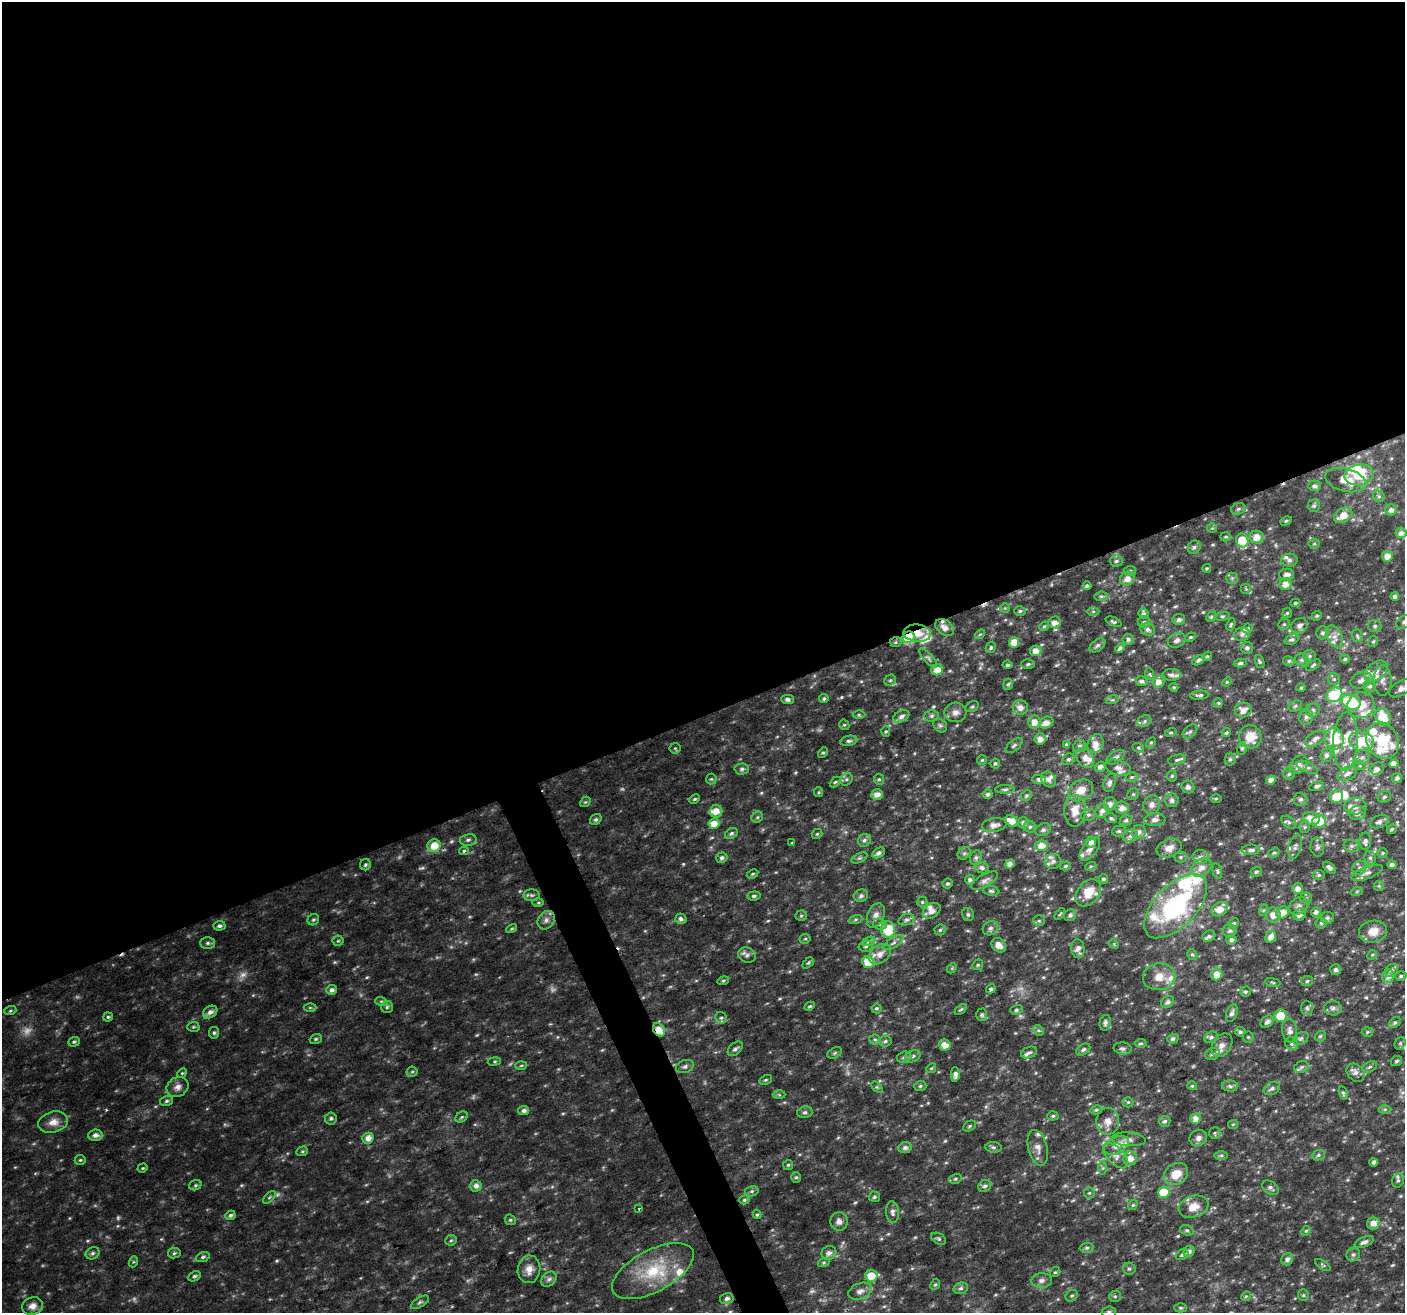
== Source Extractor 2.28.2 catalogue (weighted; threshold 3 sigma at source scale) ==
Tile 2 of 4 x 4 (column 2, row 1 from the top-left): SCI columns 1406-2808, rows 4074-5384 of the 5614 x 5469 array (HDU 1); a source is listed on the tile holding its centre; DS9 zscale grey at full resolution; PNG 1407 x 1315 px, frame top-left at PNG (2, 2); each listed source drawn as its Kron ellipse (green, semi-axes under 4 px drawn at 4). Shown black and unused: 56% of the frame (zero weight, under 2 of 3 exposures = <1% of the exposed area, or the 3 px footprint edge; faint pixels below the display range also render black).
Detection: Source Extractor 2.28.2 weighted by HDU 2 'WHT'; one run over the whole footprint, this tile lists its part. Background 0.05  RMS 0.0093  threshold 0.0418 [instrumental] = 3 sigma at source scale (4.5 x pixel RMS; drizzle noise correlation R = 1.50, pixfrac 1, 0.0396/0.0396 arcsec/px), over >= 5 px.
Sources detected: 621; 13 too faint to see at this stretch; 2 inside a brighter object's white glare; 2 cosmic-ray / hot-pixel residue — neither listed nor drawn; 46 inside a brighter listed object's ellipse — not listed separately; of the other 558, all 500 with FLUX_AUTO >= 1.14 (the completeness limit of this list) listed and drawn (58 fainter detections not listed), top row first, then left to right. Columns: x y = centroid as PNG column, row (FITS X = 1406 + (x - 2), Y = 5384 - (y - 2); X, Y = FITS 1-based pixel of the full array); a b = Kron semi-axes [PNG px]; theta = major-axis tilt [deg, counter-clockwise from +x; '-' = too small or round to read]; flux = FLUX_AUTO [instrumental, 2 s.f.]
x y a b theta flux
1359 475 14 10 11 28
1346 480 21 11 -15 18
1314 486 6 5 - 2.6
1379 496 6 5 - 1.9
1314 506 6 6 - 2.2
1238 509 7 5 15 2.1
1391 510 5 5 - 4
1343 515 10 6 32 12
1286 521 6 4 29 1.4
1212 528 5 5 - 1.3
1401 533 5 5 - 4.3
1226 537 5 4 - 1.3
1257 537 7 6 - 9.9
1242 540 7 6 - 24
1314 544 5 5 - 1.4
1194 547 7 6 - 2.6
1387 556 5 5 - 6.7
1289 560 8 6 2 2.9
1116 561 6 5 - 2
1207 568 4 3 - 1.2
1130 571 6 5 - 1.8
1286 574 7 6 - 4.8
1232 578 5 5 - 1.7
1127 579 7 6 - 6.4
1286 584 6 6 - 7.1
1087 586 4 3 - 2
1246 589 5 5 - 1.3
1101 596 7 4 7 1.8
1395 596 4 4 - 3.6
1295 603 5 3 - 1.6
1005 608 5 5 - 1.2
1020 611 6 5 - 1.7
1093 611 6 4 0 1.4
1287 613 5 5 - 1.3
1144 614 5 5 - 2.3
1222 616 8 4 8 1.5
1317 616 5 4 - 1.3
1211 617 6 4 44 1.3
1179 619 6 5 - 2.6
1055 622 6 6 - 6.4
1113 622 8 4 -23 1.8
1144 622 6 5 - 1.9
1404 622 9 6 27 3.3
1231 624 6 4 69 1.3
1284 624 6 5 - 1.7
1044 626 5 4 - 1.3
1299 626 8 7 - 3.8
1375 626 6 6 - 2.3
944 627 10 7 -35 6.6
1248 628 5 5 - 1.5
1148 630 7 6 - 3.4
917 633 14 8 -5 17
1322 633 6 6 - 2.3
980 634 5 4 - 1.3
1242 634 8 6 17 2.9
1357 636 6 5 - 1.7
908 637 6 5 - 53
1191 637 5 4 - 1.4
1335 637 12 7 -63 5.7
1128 639 5 5 - 2.5
1177 640 9 7 27 3.6
1292 640 7 5 21 2
1373 641 6 4 67 1.6
896 642 6 5 - 1.5
1014 642 5 5 - 13
1097 645 9 5 37 2.7
991 647 6 4 61 1.6
1120 648 5 4 - 3.2
1247 648 6 5 - 2.5
1036 651 5 5 - 7.9
1207 656 5 4 - 1.4
1310 656 6 6 - 2
928 658 12 4 -48 2.6
1345 659 5 4 - 1.6
1199 660 7 4 33 2.5
1302 660 7 6 - 3
1289 661 6 5 - 2
1260 662 7 4 -71 1.3
1240 663 7 4 10 1.9
1028 664 7 4 2 1.5
1007 665 5 4 - 1.8
1313 665 8 4 34 1.6
937 670 6 5 - 8.2
1376 671 13 8 39 8
1150 674 6 4 -70 1.3
1172 675 9 6 -1 3.3
1334 679 6 6 - 1.9
890 680 6 5 - 1.6
1361 680 11 7 19 5.1
1383 680 15 9 90 6.9
1142 681 6 5 - 2.9
1159 682 6 5 - 6.7
1227 682 5 4 - 1.2
1008 684 5 5 - 1.6
1370 686 6 6 - 2.8
1174 687 4 4 - 1.1
1301 688 4 4 - 1.2
1401 688 13 7 30 7.2
1200 695 9 4 6 2.4
1334 695 8 7 - 48
788 699 6 4 -1 2.6
824 699 5 4 - 2
1112 700 6 4 17 1.3
1351 702 10 7 -23 46
1218 703 5 4 - 1.3
1361 705 14 13 - 13
1295 706 7 5 25 1.7
972 707 7 5 29 1.8
1020 707 8 7 - 6.2
1243 710 8 7 - 7.1
1313 710 7 6 - 3.1
955 712 11 10 - 5.3
859 715 6 4 0 1.5
901 716 8 5 27 3.2
932 716 7 5 2 2.1
1306 717 8 7 - 3.6
1383 717 9 7 -54 22
1144 721 7 5 23 2.4
1034 722 6 6 - 8
1046 723 7 5 28 6.6
844 725 5 5 - 1.3
940 725 8 6 -41 2.2
886 731 5 4 - 1.3
1190 731 8 5 43 2.3
1171 732 6 4 15 1.3
1226 733 4 4 - 1.7
1250 737 12 11 - 16
1040 739 5 5 - 6.7
1315 739 11 6 31 4.7
1334 739 11 9 -77 27
849 741 9 5 10 2.4
1361 741 12 9 -13 26
1382 741 19 15 -59 39
1151 742 5 4 - 1.5
1346 742 29 12 87 18
1095 744 9 7 67 6.9
1014 745 10 5 38 2.4
1067 745 4 4 - 2.7
1080 746 7 6 - 2.7
675 748 5 5 - 1.2
1138 748 6 4 -21 1.5
1242 748 6 5 - 1.9
823 753 5 4 - 1.6
1326 755 6 5 - 3
1116 757 10 5 31 2.9
1362 757 8 7 - 3.6
1085 758 11 8 -59 7
1069 759 7 5 29 2.2
1230 759 6 5 - 2.1
982 760 5 5 - 1.3
1177 760 9 4 15 2.3
995 763 5 5 - 1.9
1394 763 5 4 - 6.2
1299 765 10 7 47 4.7
1360 766 6 4 -19 1.2
1100 767 6 5 - 3.5
1307 767 11 5 -24 3.1
1118 768 13 7 -18 4.7
742 769 7 5 2 2.2
1377 769 7 6 - 3.4
1289 774 6 5 - 2
1347 774 11 6 29 4.4
1172 776 5 5 - 1.6
1132 777 6 5 - 1.7
1397 778 5 5 - 3.3
711 779 5 5 - 1.3
846 779 7 5 45 2.2
879 779 6 5 - 1.7
1039 779 7 4 -7 2.9
1048 779 8 7 - 3.4
1271 780 5 4 - 5.1
835 782 6 4 44 1.5
1110 783 9 6 74 3.2
1317 786 7 4 17 2.4
1188 787 6 6 - 2.8
1005 789 10 4 0 2
1081 790 13 10 29 12
819 792 5 4 - 1.2
877 794 6 5 - 6.5
988 794 5 5 - 2.4
1133 794 6 5 - 1.7
1026 796 6 5 - 1.7
1337 796 6 6 - 21
1384 797 7 5 30 2.2
1216 798 5 3 - 1.2
695 799 5 3 - 1.4
1300 799 7 6 - 2.8
1172 800 7 6 - 3.4
585 802 6 4 42 1.3
1110 804 6 6 - 4.9
1152 805 9 8 - 5.1
1356 806 11 8 -3 5.4
1122 808 7 6 - 6.8
716 811 6 6 - 7.9
1075 811 16 11 88 13
1102 811 7 6 - 4.8
1357 813 8 7 - 5.5
1088 815 7 5 13 2.3
757 817 6 5 - 1.7
1111 818 6 4 -15 1.7
596 819 6 5 - 2.1
1311 819 8 6 -15 7.2
1126 820 6 5 - 1.9
1155 820 10 6 4 3.9
1012 821 7 5 -26 9.7
1319 821 7 6 - 19
1289 822 8 5 -36 2.2
1379 822 9 6 20 3.5
1023 823 6 5 - 2.9
714 824 5 5 - 11
994 825 12 7 9 4.3
1030 827 6 5 - 2.6
1305 827 6 5 - 1.6
1392 829 5 4 - 1.8
1043 830 8 6 27 2.6
1119 831 7 5 13 2
1139 832 7 6 - 4.6
731 833 7 5 33 2.3
817 834 5 5 - 1.3
1130 836 8 6 18 3.2
468 840 8 5 10 2.8
864 840 7 6 - 2.7
1365 841 8 6 87 3.6
1091 842 5 5 - 5.2
792 843 3 3 - 2.5
1041 845 6 5 - 9
434 846 6 6 - 14
1295 846 12 6 76 3.1
1351 846 8 6 -20 2.9
1317 847 9 7 -86 3.1
1169 848 13 8 22 7.5
1090 849 13 7 51 5.1
1251 850 9 5 1 3.1
464 851 4 3 - 2.6
879 853 7 5 28 2.7
964 853 7 5 42 2.1
1274 853 6 5 - 1.7
1383 853 5 5 - 1.2
1181 857 6 5 - 1.7
1201 857 8 7 - 3.9
722 858 5 5 - 2.9
859 858 8 4 26 1.8
976 858 7 5 69 2.4
1370 858 7 5 -68 2.2
1053 861 8 7 - 3.7
1010 864 5 4 - 5.2
365 865 6 5 - 1.6
1392 865 4 4 - 4.2
1065 866 5 4 - 1.5
1091 866 5 3 - 1.3
1201 867 11 8 37 7.4
982 868 7 5 -22 3.1
1329 868 7 4 -39 3.3
1359 868 7 6 - 2.8
1217 871 8 4 -76 1.6
1256 872 6 5 - 2.1
1367 873 17 6 20 4.7
753 874 6 4 27 1.4
1319 875 6 4 14 1.6
1103 879 5 5 - 2.1
970 880 5 5 - 3
985 880 15 6 30 4
948 883 5 5 - 1.7
1379 886 5 5 - 1.4
1297 888 5 5 - 4.7
991 891 8 5 -8 1.8
1357 891 6 4 19 1.3
1088 893 15 10 50 16
531 895 8 6 0 2.2
754 896 7 4 6 2.1
861 896 7 6 - 2.8
1306 898 5 5 - 1.6
922 902 5 5 - 1.6
538 903 6 4 0 1.3
1175 906 40 21 46 120
1299 906 10 8 33 4.1
1220 909 9 6 32 8.9
1264 910 6 4 71 1.3
932 911 10 7 37 5.8
1283 912 7 5 37 9
1316 912 5 5 - 3.3
968 914 7 6 - 2.2
1060 914 7 3 52 1.1
1300 914 6 5 - 4.6
876 915 13 8 67 5.9
1070 915 6 5 - 2.5
1273 915 7 7 - 8.4
801 916 5 5 - 1.6
1327 918 7 6 - 2.6
681 919 6 5 - 3.5
855 919 7 3 19 1.4
313 920 6 5 - 1.7
546 920 10 8 52 4.3
906 920 8 5 17 2.5
1039 921 6 5 - 1.5
1233 923 6 4 41 1.8
1321 923 5 5 - 1.6
880 924 7 5 -20 2.4
219 926 6 5 - 2.7
990 928 8 6 35 2.9
512 929 5 4 - 1.3
888 930 8 7 - 27
940 930 5 5 - 1.5
1230 931 7 6 - 2.6
1373 931 14 11 10 12
1209 936 6 5 - 2.1
1271 937 6 5 - 6.8
805 939 5 5 - 1.3
1231 940 5 5 - 3.2
338 941 5 5 - 1.4
869 941 7 4 20 2
208 943 7 5 1 2.2
893 943 11 5 34 2.9
1114 944 5 4 - 1.2
999 945 8 6 -46 7.2
866 946 7 5 15 2
1078 949 9 6 -84 5.8
880 954 12 8 37 7.6
1192 954 6 5 - 1.7
747 955 9 7 -18 3.5
1372 955 5 4 - 1.3
868 962 6 5 - 18
808 963 6 4 44 1.5
978 965 6 5 - 1.4
952 968 6 4 46 1.2
1336 970 5 5 - 2.9
1392 970 7 5 44 2.9
1217 974 6 5 - 10
1388 976 7 6 - 5.5
1401 976 5 4 - 1.9
1159 977 16 13 10 12
723 981 6 4 16 1.4
1307 981 6 5 - 1.8
1273 982 8 3 -9 1.3
991 989 5 4 - 2.4
331 990 5 5 - 4
1245 992 5 5 - 2
381 1001 6 4 -18 1.5
1168 1002 7 5 37 2.9
810 1006 5 4 - 1.5
310 1007 6 4 0 1.4
387 1007 6 6 - 2
876 1008 5 5 - 1.8
1307 1008 7 6 - 2.3
1333 1008 9 7 -2 3.5
961 1009 7 4 40 1.4
1016 1010 6 5 - 1.8
10 1011 6 4 19 1.4
210 1012 8 5 30 5.1
1232 1013 9 5 69 3.3
982 1015 6 5 - 2.1
1280 1016 6 6 - 22
108 1017 5 4 - 1.3
721 1018 6 5 - 1.9
1267 1022 7 5 40 3.5
1395 1022 6 5 - 2
1105 1023 8 5 75 2.8
193 1027 6 5 - 1.5
659 1030 7 5 -56 11
1038 1030 6 4 -43 1.6
1290 1031 12 7 -81 4.1
1240 1032 5 5 - 2.2
1367 1032 6 5 - 1.4
214 1033 6 5 - 1.8
1320 1036 6 5 - 1.4
1211 1037 7 5 19 2.6
1248 1037 5 5 - 1.4
1301 1038 8 5 30 2.2
316 1039 6 4 21 1.6
1173 1039 6 4 17 2.5
875 1040 5 5 - 1.6
885 1041 6 5 - 2.1
74 1042 6 5 - 1.6
1141 1043 6 4 1 1.5
1400 1043 6 5 - 2
1292 1044 7 6 - 2.3
945 1045 6 5 - 8.6
1222 1045 13 9 55 6.9
1123 1048 9 6 -5 2.9
735 1049 9 5 40 3
1083 1050 8 5 33 2.4
1029 1052 8 5 20 2.4
835 1053 7 5 27 1.8
1212 1054 7 5 17 2.5
913 1056 8 5 21 2.5
904 1057 7 5 16 2.3
494 1061 6 3 9 1.2
1396 1061 6 5 - 1.9
521 1065 6 4 2 1.2
685 1067 9 6 20 3
1301 1067 7 5 17 2.2
1370 1067 8 5 27 2.1
931 1068 5 4 - 1.2
412 1072 6 5 - 1.4
182 1073 5 4 - 1.2
1355 1073 10 8 -47 4.6
955 1074 7 4 -89 4
766 1080 7 4 27 1.5
920 1086 6 5 - 1.6
1192 1086 4 4 - 1.2
1230 1086 8 5 -3 2.4
177 1087 11 9 29 5.6
877 1087 6 4 -44 1.3
1272 1089 8 6 24 3.2
1343 1093 7 4 -76 1.5
779 1095 6 4 -2 1.3
166 1101 7 5 17 1.9
1128 1102 5 5 - 1.4
1385 1109 6 4 1 1.5
1096 1110 6 4 14 1.6
524 1111 5 4 - 3.3
805 1112 8 5 14 2.4
1053 1116 5 4 - 1.6
462 1117 6 5 - 1.4
331 1118 6 5 - 2.1
1195 1119 5 5 - 7.8
1108 1121 13 11 88 8.2
1165 1121 6 5 - 2.5
53 1122 15 10 16 8.7
1233 1124 5 4 - 1.2
970 1126 7 5 28 1.7
1215 1133 6 5 - 1.5
95 1135 7 5 3 4.4
368 1138 5 5 - 7.8
1198 1138 9 8 - 4
1129 1139 17 7 -4 5.1
1116 1145 13 8 29 10
905 1147 7 5 12 3.1
993 1147 8 5 -6 2
1038 1148 18 9 -76 7.5
302 1151 6 4 20 1.4
1115 1155 16 8 -47 6.4
1221 1155 7 4 0 1.6
1318 1155 6 5 - 1.8
1130 1158 7 7 - 7.3
80 1160 5 5 - 1.4
1373 1162 4 4 - 1.9
788 1165 5 5 - 1.4
143 1168 5 4 - 1.2
1103 1168 6 4 89 1.5
1176 1174 13 10 33 13
796 1177 5 4 - 1.5
955 1179 6 5 - 1.7
1398 1180 7 5 74 2.2
195 1185 6 5 - 1.5
476 1186 6 5 - 4.5
985 1186 7 5 31 2.6
1270 1188 9 6 -35 2.7
752 1191 7 5 15 1.8
1164 1192 6 5 - 24
1089 1193 5 5 - 1.5
269 1197 8 3 45 1.3
874 1197 5 5 - 1.6
744 1200 5 4 - 1.5
1133 1205 5 4 - 1.2
1194 1207 15 10 20 11
639 1209 3 2 - 1.2
892 1212 11 6 -88 3.7
230 1215 5 4 - 2.2
757 1215 4 4 - 1.4
510 1220 6 5 - 1.5
839 1221 9 8 - 4.9
1373 1223 6 6 - 7.1
1187 1230 7 5 -20 1.8
1306 1231 5 4 - 1.3
939 1239 8 5 -29 1.8
451 1240 6 5 - 1.5
1364 1242 10 5 22 3.6
1087 1248 7 5 3 2
1189 1251 6 5 - 3.5
93 1253 7 5 31 2.2
174 1253 6 5 - 1.8
829 1253 7 6 - 4.4
1182 1255 7 5 28 2
1353 1255 7 6 - 2.7
203 1257 7 5 21 2.3
1287 1259 6 5 - 3.3
133 1262 5 3 - 1.2
824 1262 6 4 19 1.4
1323 1265 9 3 -34 1.4
529 1269 14 11 82 8.5
1129 1269 6 6 - 1.9
653 1271 45 21 28 51
1055 1272 5 4 - 1.3
194 1276 7 4 26 2
871 1276 6 6 - 14
549 1279 9 6 44 3.1
1042 1281 10 7 3 4.2
935 1284 6 4 66 1.3
961 1288 7 5 16 2.5
860 1291 12 7 21 5
1303 1295 6 5 - 1.6
1072 1296 6 5 - 1.7
1115 1296 6 5 - 1.6
1246 1296 5 4 - 1.4
727 1298 7 5 13 3.5
420 1302 10 4 32 2.3
32 1306 10 8 19 6.4
1180 1308 6 4 -1 1.6
1109 1312 7 6 - 2.9
Overlapping masked pixels (flux is a lower limit): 5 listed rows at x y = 917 633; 908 637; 896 642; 434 846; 659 1030
Isophote crosses this tile's border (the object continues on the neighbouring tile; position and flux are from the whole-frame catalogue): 4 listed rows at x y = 1404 622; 1401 688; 1400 1043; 1109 1312